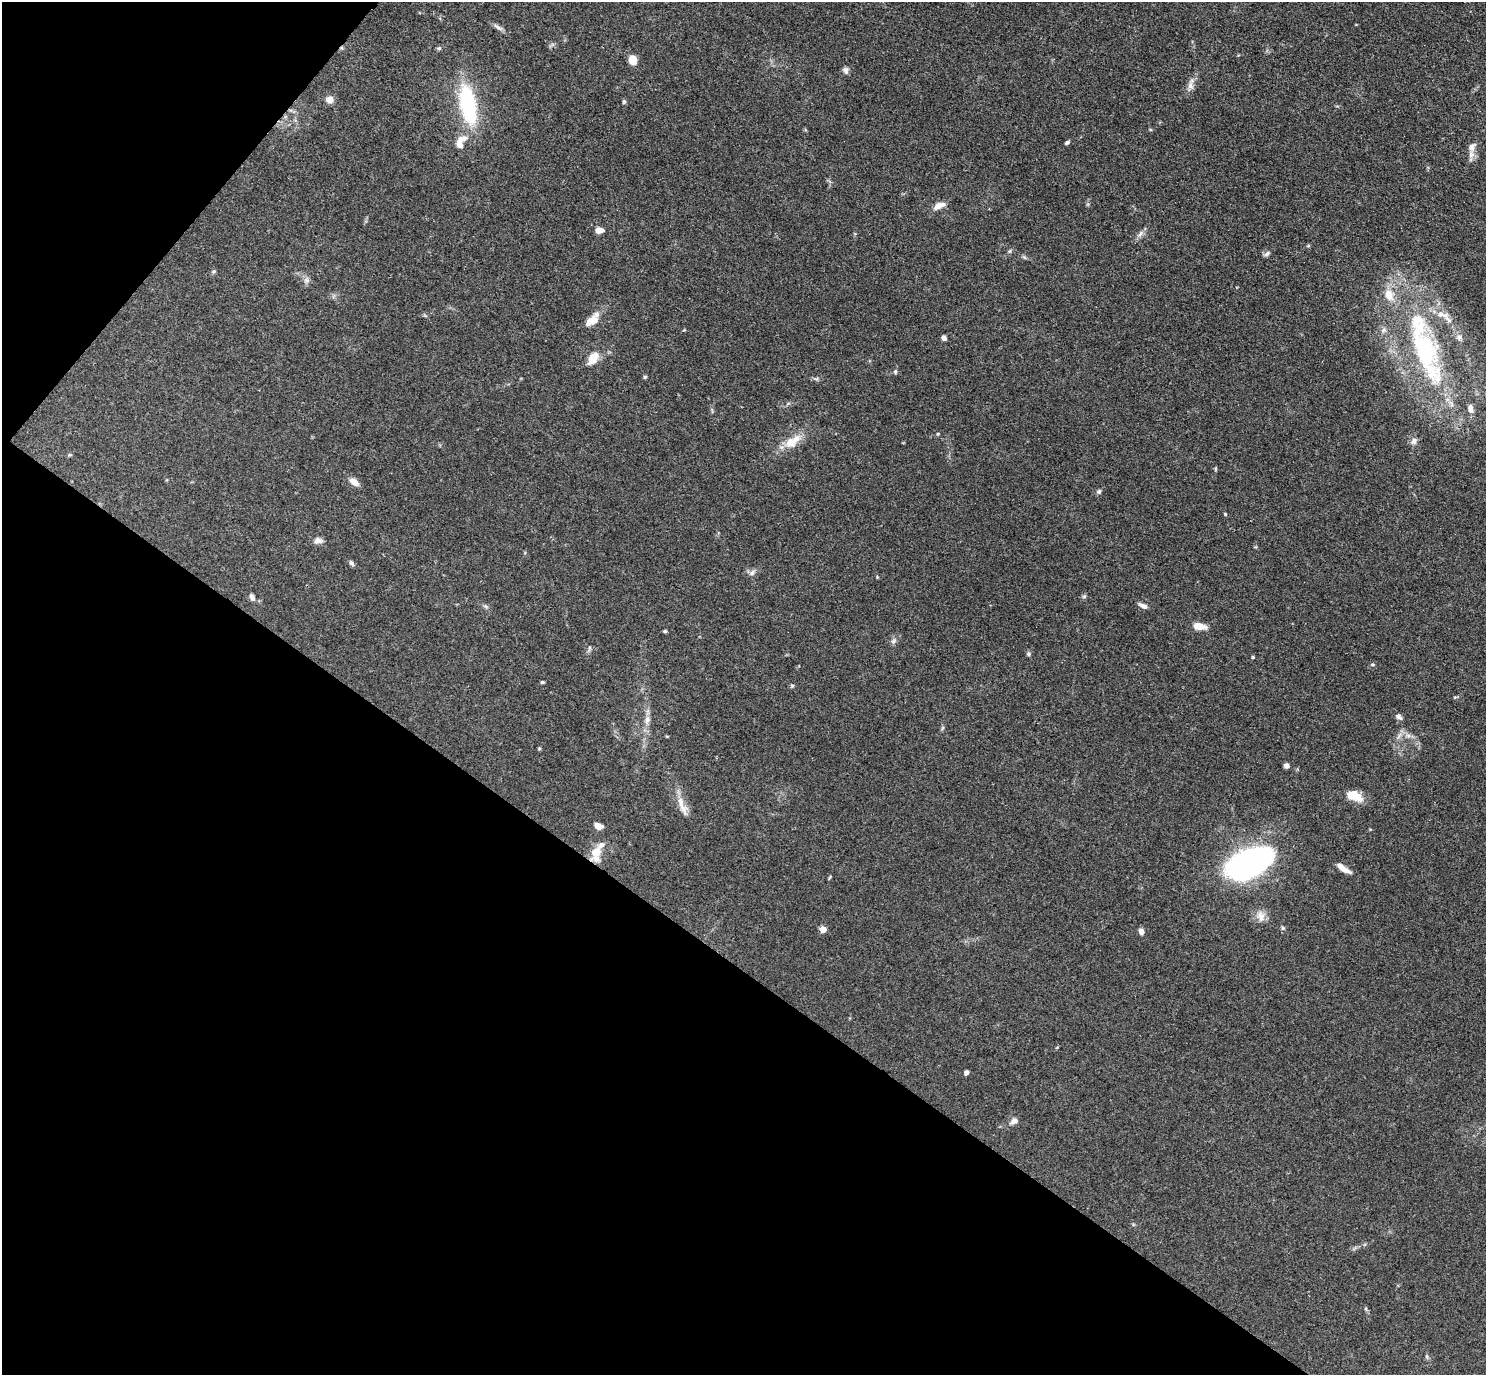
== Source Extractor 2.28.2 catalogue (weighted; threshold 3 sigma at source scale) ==
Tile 9 of 4 x 4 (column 1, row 3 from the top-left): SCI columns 3-1486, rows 1670-3042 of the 5940 x 5944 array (HDU 1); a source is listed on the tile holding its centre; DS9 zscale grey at full resolution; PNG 1488 x 1377 px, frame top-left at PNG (2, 2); no overlay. Shown black and unused: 34% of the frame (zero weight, under 3 of 4 exposures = <1% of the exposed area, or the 3 px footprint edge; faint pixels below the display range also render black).
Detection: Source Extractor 2.28.2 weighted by HDU 2 'WHT'; one run over the whole footprint, this tile lists its part. Background 0.0727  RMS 0.0056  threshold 0.0253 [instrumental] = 3 sigma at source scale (4.5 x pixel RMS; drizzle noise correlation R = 1.50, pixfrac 1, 0.05/0.05 arcsec/px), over >= 5 px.
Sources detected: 78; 9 inside a brighter listed object's ellipse — not listed separately; the other 69 listed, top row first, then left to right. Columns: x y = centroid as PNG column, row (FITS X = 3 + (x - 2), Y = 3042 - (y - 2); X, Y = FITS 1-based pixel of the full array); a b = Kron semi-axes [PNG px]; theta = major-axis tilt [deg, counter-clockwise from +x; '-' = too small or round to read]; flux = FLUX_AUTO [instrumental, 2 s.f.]
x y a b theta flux
498 27 16 5 -34 2.1
439 48 5 5 - 0.93
633 60 9 7 -77 7.3
845 70 9 6 -77 1.8
1190 85 12 7 87 2.9
329 99 9 8 - 3.5
624 102 6 4 -77 0.93
468 104 30 11 -80 70
460 139 17 8 12 4.8
1067 143 6 4 27 1.1
1472 147 11 8 63 3.3
939 206 14 7 25 5.1
600 230 9 6 -1 3.4
1140 234 10 4 60 1.8
1308 246 6 3 20 0.62
1010 251 6 4 71 0.78
1267 254 9 5 37 1.4
1024 257 7 4 -44 0.85
214 271 6 4 45 0.82
306 280 7 6 - 1.7
1442 315 22 8 -9 6.4
590 322 11 9 50 4.6
1384 330 7 6 - 1.5
1459 337 9 8 - 2.5
944 338 5 5 - 2
1425 350 89 28 -70 97
593 358 17 10 54 7.3
895 371 6 5 - 0.92
645 377 5 4 - 0.7
1470 408 14 8 -83 3.1
1414 441 9 7 53 2.5
791 443 17 15 -38 7.8
354 482 13 7 -36 3.9
1099 491 6 5 - 1.1
1225 514 4 3 - 0.6
318 541 11 7 3 2.8
351 563 8 5 -58 1.2
752 573 9 5 63 1.6
1084 596 6 5 - 0.95
252 597 10 6 -66 1.9
1143 606 12 5 -27 2.3
1199 626 10 6 -8 8.5
665 631 5 4 - 0.7
893 641 9 6 51 1.6
589 648 6 4 72 0.88
1028 654 6 5 - 0.95
1253 657 4 4 - 0.54
1373 665 5 4 - 0.77
542 682 5 4 - 0.73
792 685 6 4 0 0.68
1399 717 9 6 -28 1.6
647 719 11 7 74 2.9
942 728 6 4 70 0.8
667 736 5 3 - 0.45
1399 736 7 4 71 1.4
539 749 5 4 - 0.6
1286 766 5 5 - 2.2
1354 796 19 10 -24 9.4
681 806 33 8 -61 6.8
598 826 7 5 -24 5.4
596 852 18 12 63 8.8
1248 863 43 21 24 190
1344 869 18 6 -27 4.1
1261 916 15 11 -75 4.8
1283 928 5 5 - 0.93
823 929 5 4 - 8.1
1141 931 7 5 -84 2.5
966 1073 5 4 - 1.6
1014 1121 11 8 30 2.7
Overlapping masked pixels (flux is a lower limit): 1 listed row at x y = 596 852